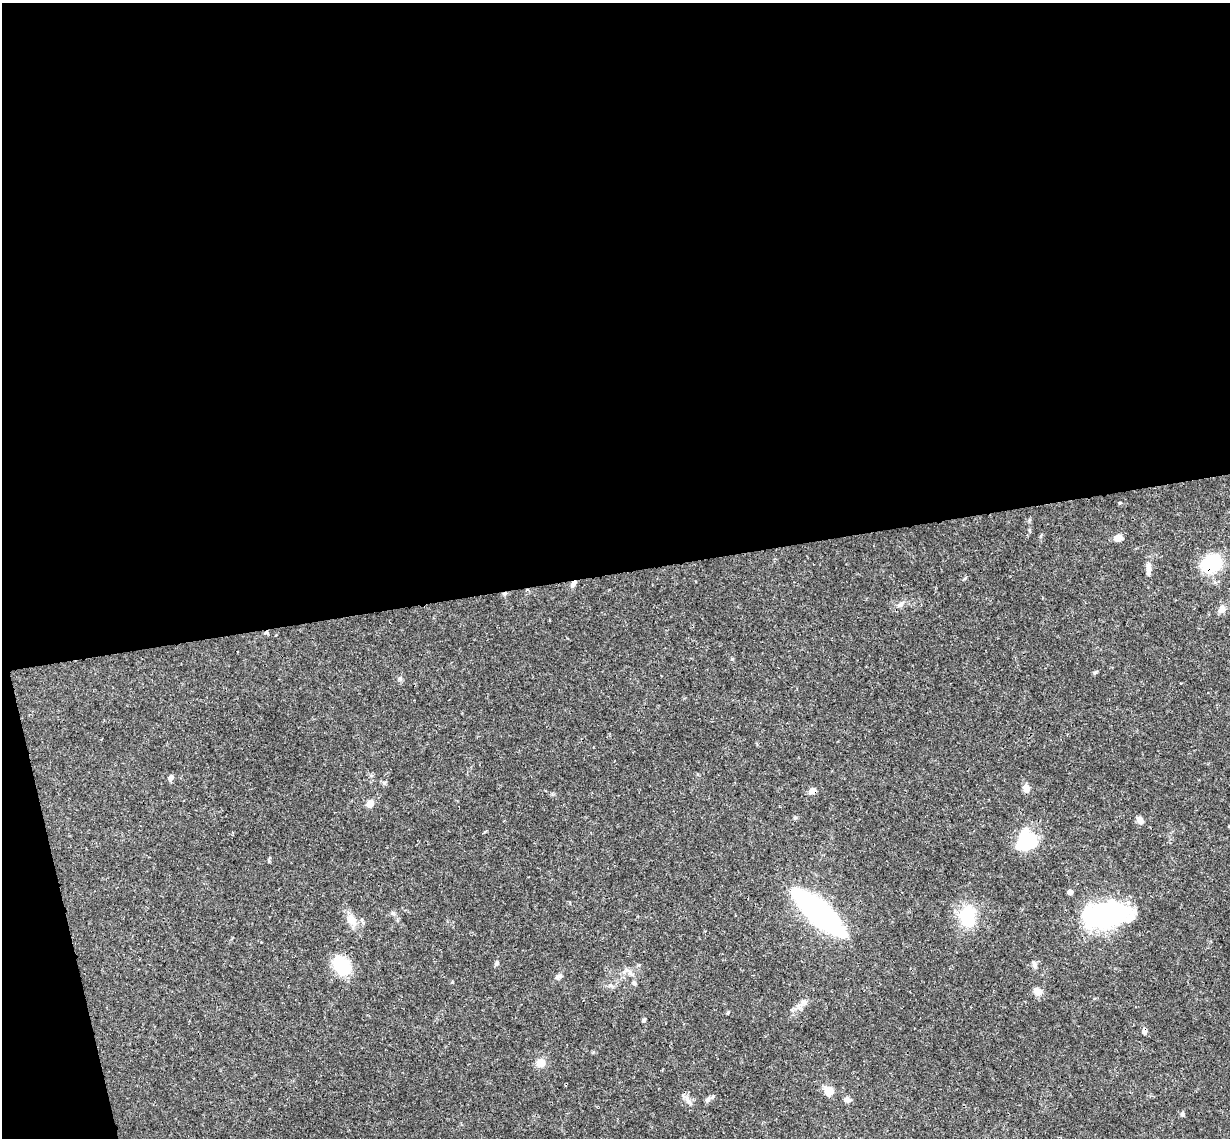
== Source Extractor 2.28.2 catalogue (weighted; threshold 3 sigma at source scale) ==
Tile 1 of 4 x 4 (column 1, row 1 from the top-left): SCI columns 60-1287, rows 3676-4811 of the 5026 x 4964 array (HDU 1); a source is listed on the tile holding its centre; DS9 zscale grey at full resolution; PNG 1232 x 1140 px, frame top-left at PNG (2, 3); no overlay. Shown black and unused: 52% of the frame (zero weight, under 3 of 4 exposures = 6% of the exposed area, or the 3 px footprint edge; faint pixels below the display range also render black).
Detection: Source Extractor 2.28.2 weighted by HDU 2 'WHT'; one run over the whole footprint, this tile lists its part. Background 0.0422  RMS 0.0029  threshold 0.0129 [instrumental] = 3 sigma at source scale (4.5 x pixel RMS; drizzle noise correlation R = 1.50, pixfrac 1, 0.05/0.05 arcsec/px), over >= 5 px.
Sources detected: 36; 2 cosmic-ray / hot-pixel residue — not listed; the other 34 listed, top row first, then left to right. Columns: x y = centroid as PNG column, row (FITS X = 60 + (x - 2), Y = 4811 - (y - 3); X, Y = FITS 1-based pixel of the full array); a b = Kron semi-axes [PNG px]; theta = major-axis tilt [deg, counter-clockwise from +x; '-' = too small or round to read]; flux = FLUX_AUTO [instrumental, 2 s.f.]
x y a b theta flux
1118 538 9 7 17 2
1212 564 16 14 32 18
1149 569 16 6 90 2.1
573 584 10 5 51 1.1
504 594 6 4 15 0.52
900 604 9 6 34 1.1
1222 609 10 8 61 1.6
1095 673 6 4 3 0.37
171 777 6 5 - 1.1
1026 788 9 8 - 1.6
812 791 10 7 13 1.3
370 804 6 5 - 3.6
1140 820 9 7 -63 1.4
1026 840 25 21 69 13
1070 892 4 4 - 2.1
818 912 49 14 -43 86
1104 915 33 17 6 63
967 916 28 19 83 11
351 920 19 10 -57 3.2
497 964 6 5 - 0.52
1034 964 9 5 -69 0.79
341 966 18 13 -54 13
559 976 10 5 14 0.84
452 982 4 3 - 0.25
634 983 7 4 -45 0.42
1038 991 10 7 -32 2.3
804 1001 8 6 -36 0.94
644 1020 5 4 - 0.4
540 1063 12 10 2 2.2
829 1091 9 8 - 3.8
687 1099 14 6 -65 1.5
707 1100 8 6 46 0.88
847 1100 8 7 - 1.1
1182 1114 6 5 - 0.5
Overlapping masked pixels (flux is a lower limit): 4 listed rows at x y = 1212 564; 573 584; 504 594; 812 791
Unlisted compact peaks at least as high as the median listed source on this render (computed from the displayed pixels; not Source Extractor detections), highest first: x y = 732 659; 728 1012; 1119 503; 795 818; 400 678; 393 913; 965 578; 384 783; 269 861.